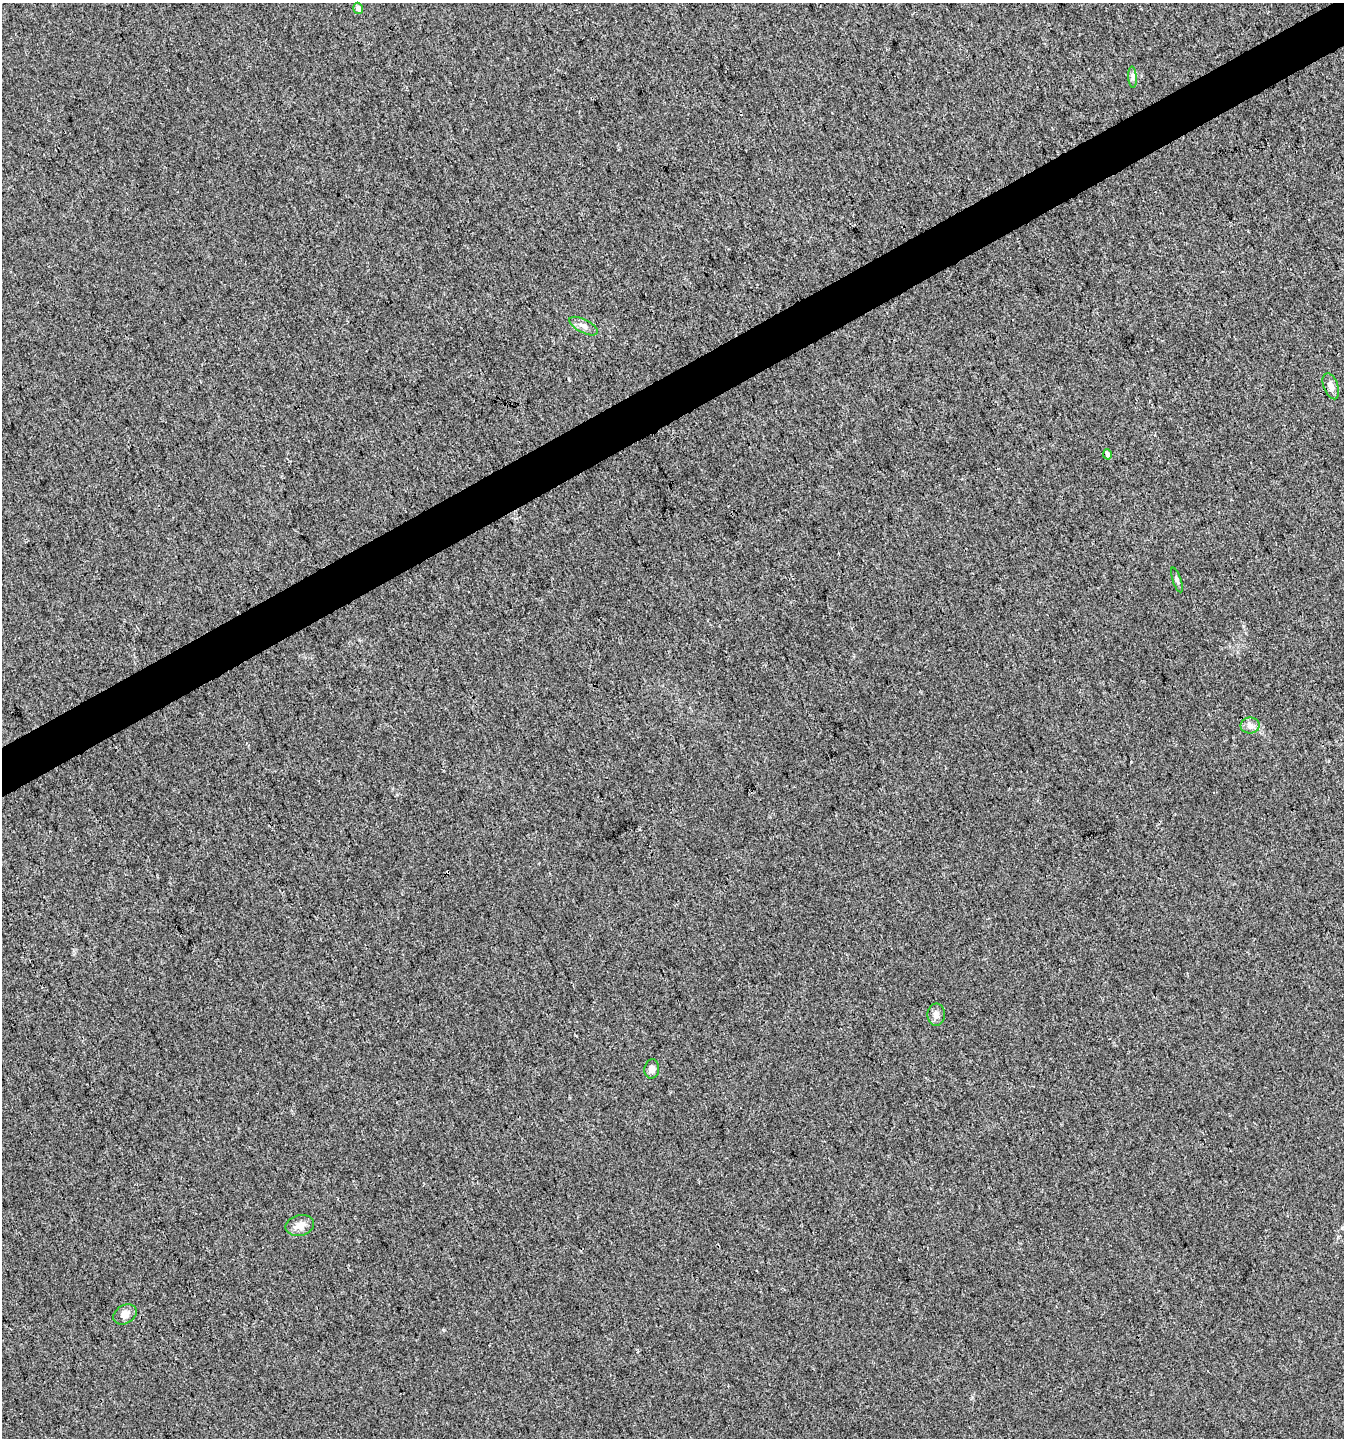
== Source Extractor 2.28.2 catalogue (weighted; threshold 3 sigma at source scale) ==
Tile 10 of 4 x 4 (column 2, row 3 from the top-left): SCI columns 1442-2783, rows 1440-2875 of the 5627 x 5748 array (HDU 1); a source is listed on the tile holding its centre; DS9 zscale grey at full resolution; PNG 1346 x 1440 px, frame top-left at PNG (2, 3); each listed source drawn as its Kron ellipse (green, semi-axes under 4 px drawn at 4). Shown black and unused: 3% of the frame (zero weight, under 3 of 4 exposures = <1% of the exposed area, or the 3 px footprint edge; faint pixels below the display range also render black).
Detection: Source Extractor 2.28.2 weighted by HDU 2 'WHT'; one run over the whole footprint, this tile lists its part. Background 0.00553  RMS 0.0034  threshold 0.0153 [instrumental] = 3 sigma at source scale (4.5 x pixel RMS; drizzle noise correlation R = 1.50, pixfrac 1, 0.0396/0.0396 arcsec/px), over >= 5 px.
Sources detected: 12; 1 cosmic-ray / hot-pixel residue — neither listed nor drawn; the other 11 listed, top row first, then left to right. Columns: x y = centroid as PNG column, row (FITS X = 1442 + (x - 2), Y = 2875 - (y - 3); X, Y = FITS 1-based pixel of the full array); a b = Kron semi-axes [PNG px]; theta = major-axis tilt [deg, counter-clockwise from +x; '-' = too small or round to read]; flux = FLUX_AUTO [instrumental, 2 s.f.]
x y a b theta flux
358 8 6 5 - 1.7
1132 77 10 4 -85 0.98
584 326 15 6 -27 1.8
1331 386 13 7 -69 2.1
1107 454 5 4 - 1
1177 580 13 4 -72 0.9
1250 726 9 8 - 1.7
936 1015 11 8 89 1.9
652 1069 9 7 81 1.7
300 1225 14 10 14 3
125 1314 12 9 30 2.6
Unlisted compact peaks at least as high as the median listed source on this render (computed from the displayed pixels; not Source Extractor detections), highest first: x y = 443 1330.